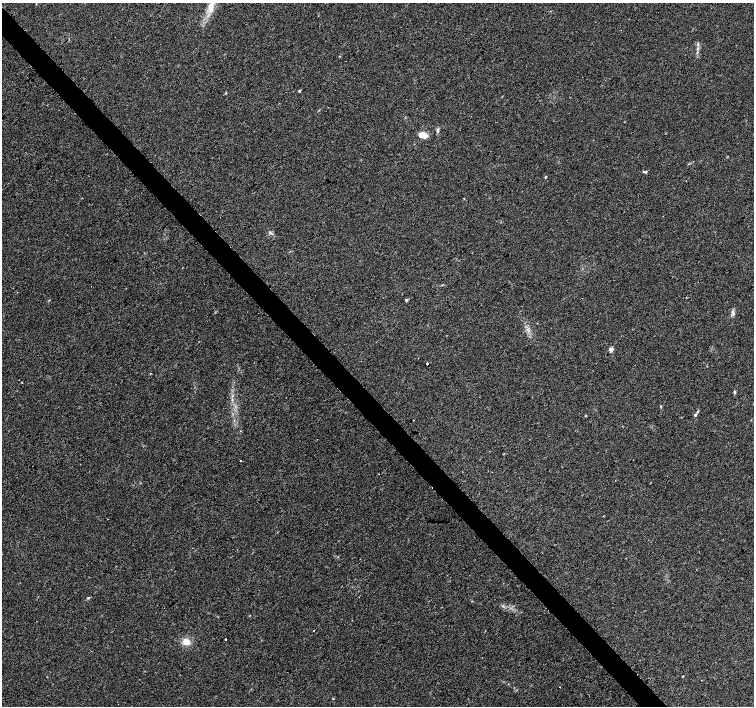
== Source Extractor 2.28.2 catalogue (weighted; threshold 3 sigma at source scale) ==
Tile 11 of 4 x 4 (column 3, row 3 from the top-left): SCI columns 3013-4516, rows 1620-3026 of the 6020 x 5987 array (HDU 1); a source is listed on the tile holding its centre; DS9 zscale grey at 2 x 2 block average (1 PNG px = mean of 2 x 2 image px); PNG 756 x 708 px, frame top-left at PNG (2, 3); no overlay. Shown black and unused: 4% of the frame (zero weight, under 2 of 3 exposures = <1% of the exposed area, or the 3 px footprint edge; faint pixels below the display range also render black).
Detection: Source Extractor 2.28.2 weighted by HDU 2 'WHT'; one run over the whole footprint, this tile lists its part. Background 0.0335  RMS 0.0046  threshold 0.0208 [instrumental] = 3 sigma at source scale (4.5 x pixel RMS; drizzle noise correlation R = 1.50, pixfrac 1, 0.0396/0.0396 arcsec/px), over >= 5 px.
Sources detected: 31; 3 cosmic-ray / hot-pixel residue — not listed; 1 inside a brighter listed object's ellipse — not listed separately; the other 27 listed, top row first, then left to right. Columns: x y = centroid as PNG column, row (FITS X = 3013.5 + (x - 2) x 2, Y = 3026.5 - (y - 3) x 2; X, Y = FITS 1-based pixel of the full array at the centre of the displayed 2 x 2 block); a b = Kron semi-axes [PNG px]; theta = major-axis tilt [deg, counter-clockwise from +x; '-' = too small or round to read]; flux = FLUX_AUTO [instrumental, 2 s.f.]
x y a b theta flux
211 6 15 7 80 10
698 44 4 2 - 1.1
340 56 3 2 - 0.47
299 91 3 2 - 1.4
226 93 3 2 - 0.65
438 129 4 4 - 1.7
424 135 7 5 -64 8.6
645 172 6 3 -5 1.4
546 177 3 2 - 1.2
270 233 5 2 - 1.5
406 300 3 3 - 2.1
733 312 7 2 -58 1.7
611 349 3 2 - 12
427 364 2 2 - 4.1
150 373 2 2 - 0.53
22 382 2 2 - 0.77
734 392 4 3 - 1.1
586 415 3 2 - 0.63
695 415 4 4 - 1.5
240 460 2 2 - 0.56
89 598 4 3 - 0.98
313 630 2 2 - 0.69
225 639 2 2 - 2.8
186 642 8 7 - 9
683 676 3 2 - 0.58
560 687 2 2 - 0.74
333 699 2 2 - 0.59
Diffuse or blended objects may show on this block-average render without a row.